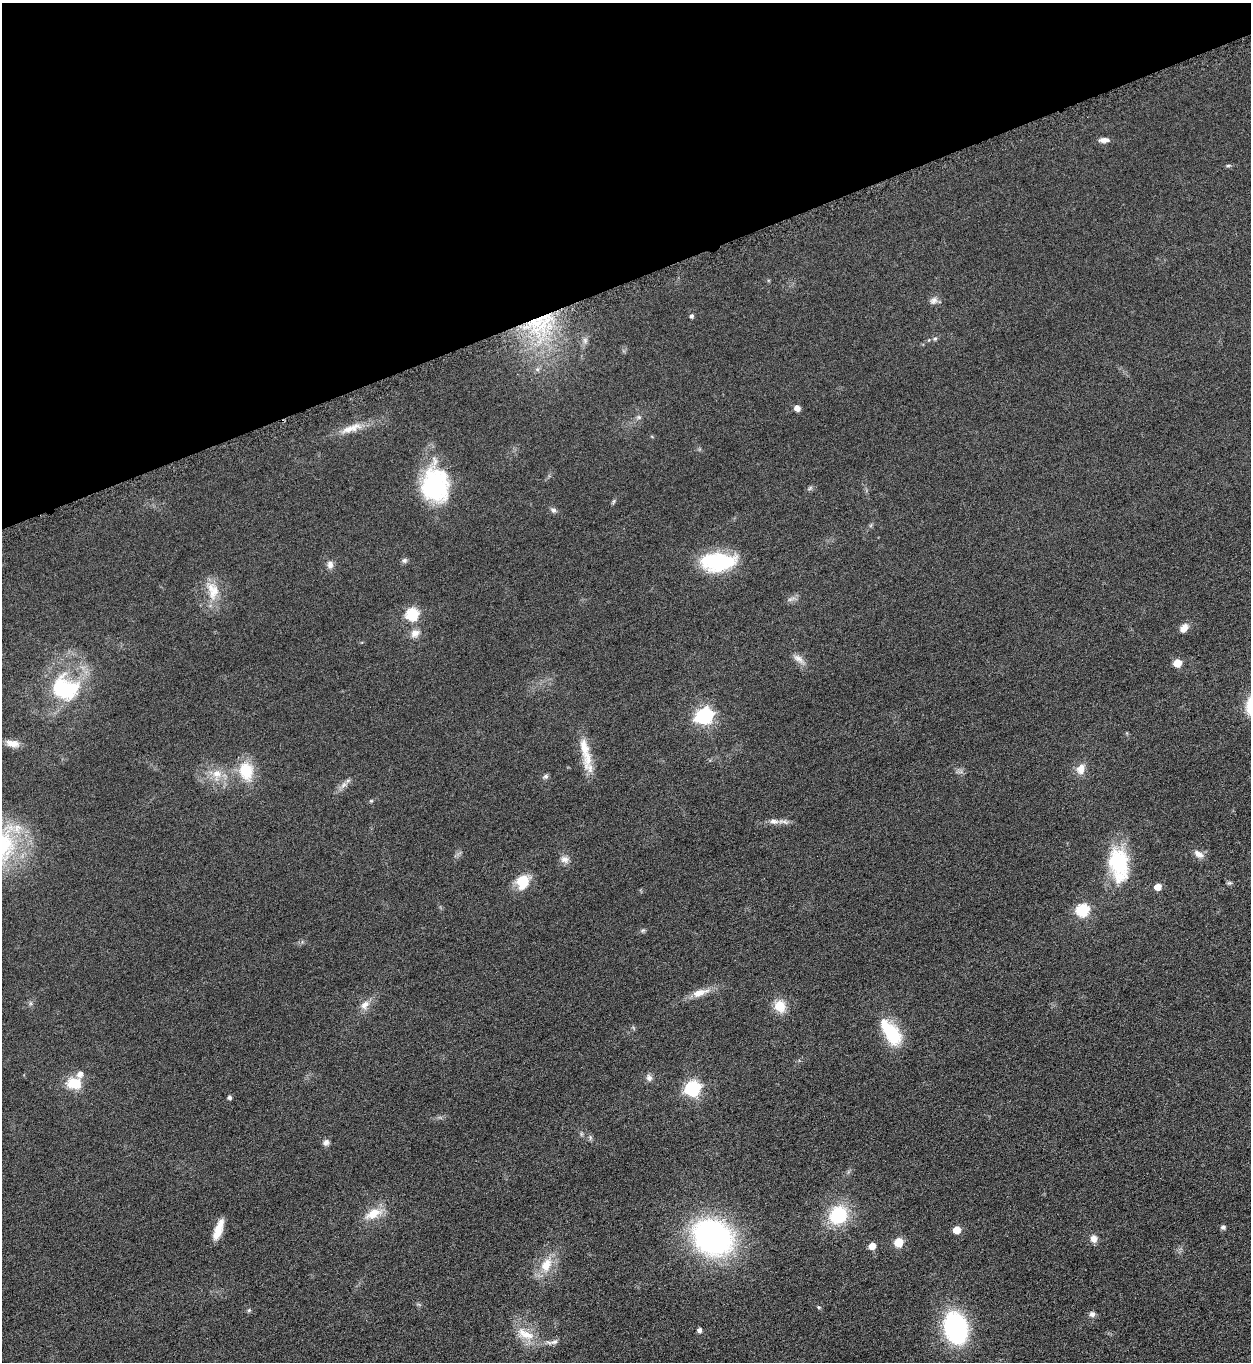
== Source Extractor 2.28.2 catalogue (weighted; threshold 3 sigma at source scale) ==
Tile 3 of 4 x 4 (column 3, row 1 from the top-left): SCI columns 2663-3911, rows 4099-5458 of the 5451 x 5466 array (HDU 1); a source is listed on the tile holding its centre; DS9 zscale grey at full resolution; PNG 1253 x 1364 px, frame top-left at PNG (2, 3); no overlay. Shown black and unused: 21% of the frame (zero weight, under 3 of 6 exposures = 2% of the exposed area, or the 3 px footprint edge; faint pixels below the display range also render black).
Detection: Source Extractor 2.28.2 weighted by HDU 2 'WHT'; one run over the whole footprint, this tile lists its part. Background 0.0872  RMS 0.0097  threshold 0.0396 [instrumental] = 3 sigma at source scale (4.09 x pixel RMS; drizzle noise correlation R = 1.36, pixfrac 0.8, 0.05/0.05 arcsec/px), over >= 5 px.
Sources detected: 75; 1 too faint to see at this stretch — not listed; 4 inside a brighter listed object's ellipse — not listed separately; the other 70 listed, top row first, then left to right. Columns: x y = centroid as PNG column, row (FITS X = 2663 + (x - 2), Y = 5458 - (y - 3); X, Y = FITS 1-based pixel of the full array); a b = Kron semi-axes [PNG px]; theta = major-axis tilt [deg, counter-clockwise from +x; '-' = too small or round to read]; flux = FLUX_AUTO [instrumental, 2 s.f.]
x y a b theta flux
1104 140 12 6 2 5.1
1228 165 7 4 9 1.3
934 301 11 9 40 4.3
692 316 4 4 - 2.2
541 319 48 14 42 60
935 339 6 5 - 1.5
585 340 9 6 78 3.3
537 369 7 6 - 2.2
797 408 5 4 - 7.4
639 417 6 5 - 1.8
351 428 34 9 19 14
435 485 38 28 -86 92
810 488 7 4 46 1.6
613 501 8 3 71 1.4
553 510 8 7 - 2.5
404 560 7 7 - 2.3
718 562 34 17 1 75
330 564 9 8 - 4.5
213 590 27 16 -77 20
412 614 6 6 - 99
1184 628 10 7 53 6.9
415 633 13 10 33 6.6
798 659 17 8 -38 6
1177 663 5 5 - 22
65 688 29 24 -14 77
704 716 7 6 - 290
13 743 17 8 -9 8.4
584 747 30 12 -80 20
1081 769 13 10 68 8.8
246 771 22 17 -78 28
217 774 14 12 -19 12
546 776 6 6 - 2.1
344 785 10 6 38 4.2
371 801 5 4 - 1
774 821 13 7 -4 4.6
1199 854 14 8 -26 5.6
565 859 12 9 -15 5.1
1119 864 42 22 -82 59
523 882 16 13 67 22
1229 883 7 5 1 1.6
1158 887 5 5 - 12
1083 910 6 6 - 110
643 930 7 4 18 1.5
700 993 26 9 17 11
365 1005 15 10 45 7.3
780 1006 13 12 - 16
891 1033 30 16 -55 41
649 1078 9 8 - 3.6
74 1083 20 14 -9 19
693 1089 7 6 - 190
230 1097 4 4 - 2.4
590 1137 8 4 -90 1.6
326 1142 7 6 - 3.8
373 1214 23 11 25 16
838 1215 17 15 50 55
1223 1227 5 5 - 2.6
957 1230 5 5 - 18
217 1231 23 8 70 14
713 1237 36 30 -30 230
1094 1239 9 8 - 5.6
899 1242 6 5 - 31
872 1246 5 5 - 11
546 1265 22 15 64 19
818 1307 6 3 -70 1
249 1310 6 4 45 1.2
1092 1314 7 7 - 3.2
956 1328 31 21 -75 120
699 1330 4 4 - 3.5
525 1334 29 12 -26 19
554 1342 14 6 13 4
Overlapping masked pixels (flux is a lower limit): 1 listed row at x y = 541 319